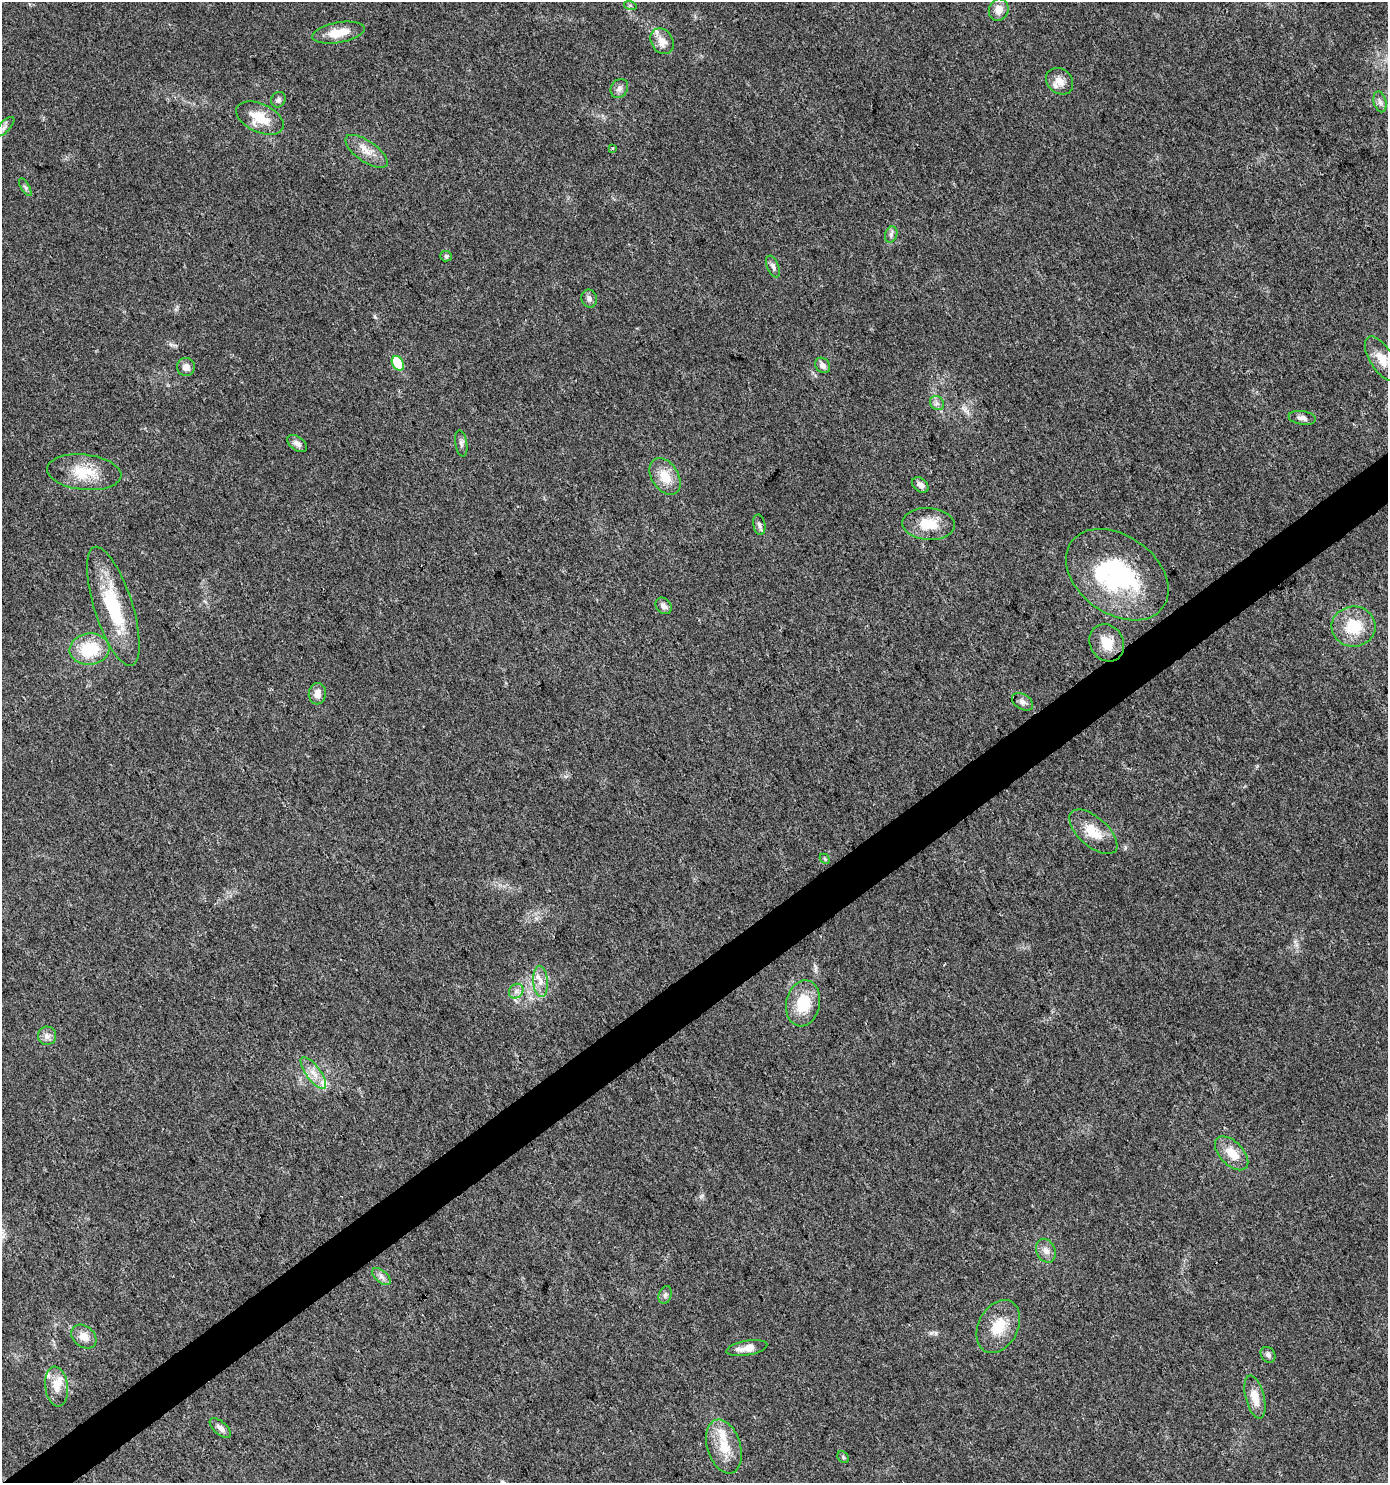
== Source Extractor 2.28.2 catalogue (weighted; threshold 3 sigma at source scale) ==
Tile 7 of 4 x 4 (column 3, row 2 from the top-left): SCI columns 2897-4282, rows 2969-4449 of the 5857 x 5932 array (HDU 1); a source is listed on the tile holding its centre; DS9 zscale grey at full resolution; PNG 1390 x 1485 px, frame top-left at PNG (2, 2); each listed source drawn as its Kron ellipse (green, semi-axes under 4 px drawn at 4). Shown black and unused: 3% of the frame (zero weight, under 3 of 4 exposures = <1% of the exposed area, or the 3 px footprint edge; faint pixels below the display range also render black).
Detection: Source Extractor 2.28.2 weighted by HDU 2 'WHT'; one run over the whole footprint, this tile lists its part. Background 0.0257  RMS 0.0035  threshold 0.0156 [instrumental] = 3 sigma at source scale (4.5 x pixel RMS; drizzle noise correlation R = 1.50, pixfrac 1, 0.0396/0.0396 arcsec/px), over >= 5 px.
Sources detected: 65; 1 inside a brighter object's white glare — neither listed nor drawn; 6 inside a brighter listed object's ellipse — not listed separately; the other 58 listed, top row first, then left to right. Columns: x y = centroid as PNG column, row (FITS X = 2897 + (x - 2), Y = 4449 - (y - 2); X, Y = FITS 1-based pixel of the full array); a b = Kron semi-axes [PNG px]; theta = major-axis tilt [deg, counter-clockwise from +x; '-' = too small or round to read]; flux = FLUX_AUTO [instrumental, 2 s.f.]
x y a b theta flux
630 5 6 4 -18 0.57
999 10 11 9 73 3.3
338 33 26 10 10 6.7
662 41 14 10 -57 3.8
1060 81 15 12 -42 3.6
619 88 10 8 58 1.6
278 100 8 7 - 1
1380 102 10 6 -75 1.4
260 118 25 14 -25 9
5 127 13 5 46 1.3
612 148 3 2 - 0.41
366 151 25 10 -35 4.6
25 187 10 4 -60 0.78
891 234 8 6 71 1
446 256 6 5 - 0.68
773 267 11 6 -67 1.3
589 299 9 7 -71 1.5
1382 359 25 11 -58 5.3
398 363 7 5 -58 11
823 365 8 7 - 2
186 367 9 9 - 2.3
937 403 8 6 -44 1.1
1302 418 14 7 -8 1.7
297 443 11 6 -35 1.5
461 443 13 6 -81 1.2
84 472 37 17 -6 11
665 476 20 13 -57 6.8
920 485 9 6 -40 1.8
928 524 26 16 -4 8.8
759 525 10 6 -79 1.2
1117 575 56 39 -36 47
113 606 62 19 -72 24
663 606 9 7 -47 1.5
1354 627 22 20 -2 12
1107 643 19 16 -58 6.6
89 649 20 15 6 15
317 694 11 8 85 2.6
1022 702 11 7 -31 1.4
1093 832 29 14 -41 7.5
825 859 6 4 -46 0.47
540 981 16 7 -86 3
516 991 8 6 46 1.4
803 1003 23 17 78 12
47 1036 9 9 - 1.8
313 1073 19 7 -54 3.6
1232 1153 21 11 -46 6.5
1046 1251 12 9 -64 2.3
381 1277 11 6 -41 1.5
665 1295 9 6 70 1
998 1327 28 20 63 9.5
84 1337 14 10 -40 3.5
747 1348 20 7 10 3.7
1268 1355 8 6 -53 1.2
57 1387 20 11 -83 4.7
1255 1397 22 9 -76 5.4
220 1428 13 6 -42 1.8
724 1447 28 16 -72 8.9
843 1457 6 5 - 0.59
Unlisted compact peaks at least as high as the median listed source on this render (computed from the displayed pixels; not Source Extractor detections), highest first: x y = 375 317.